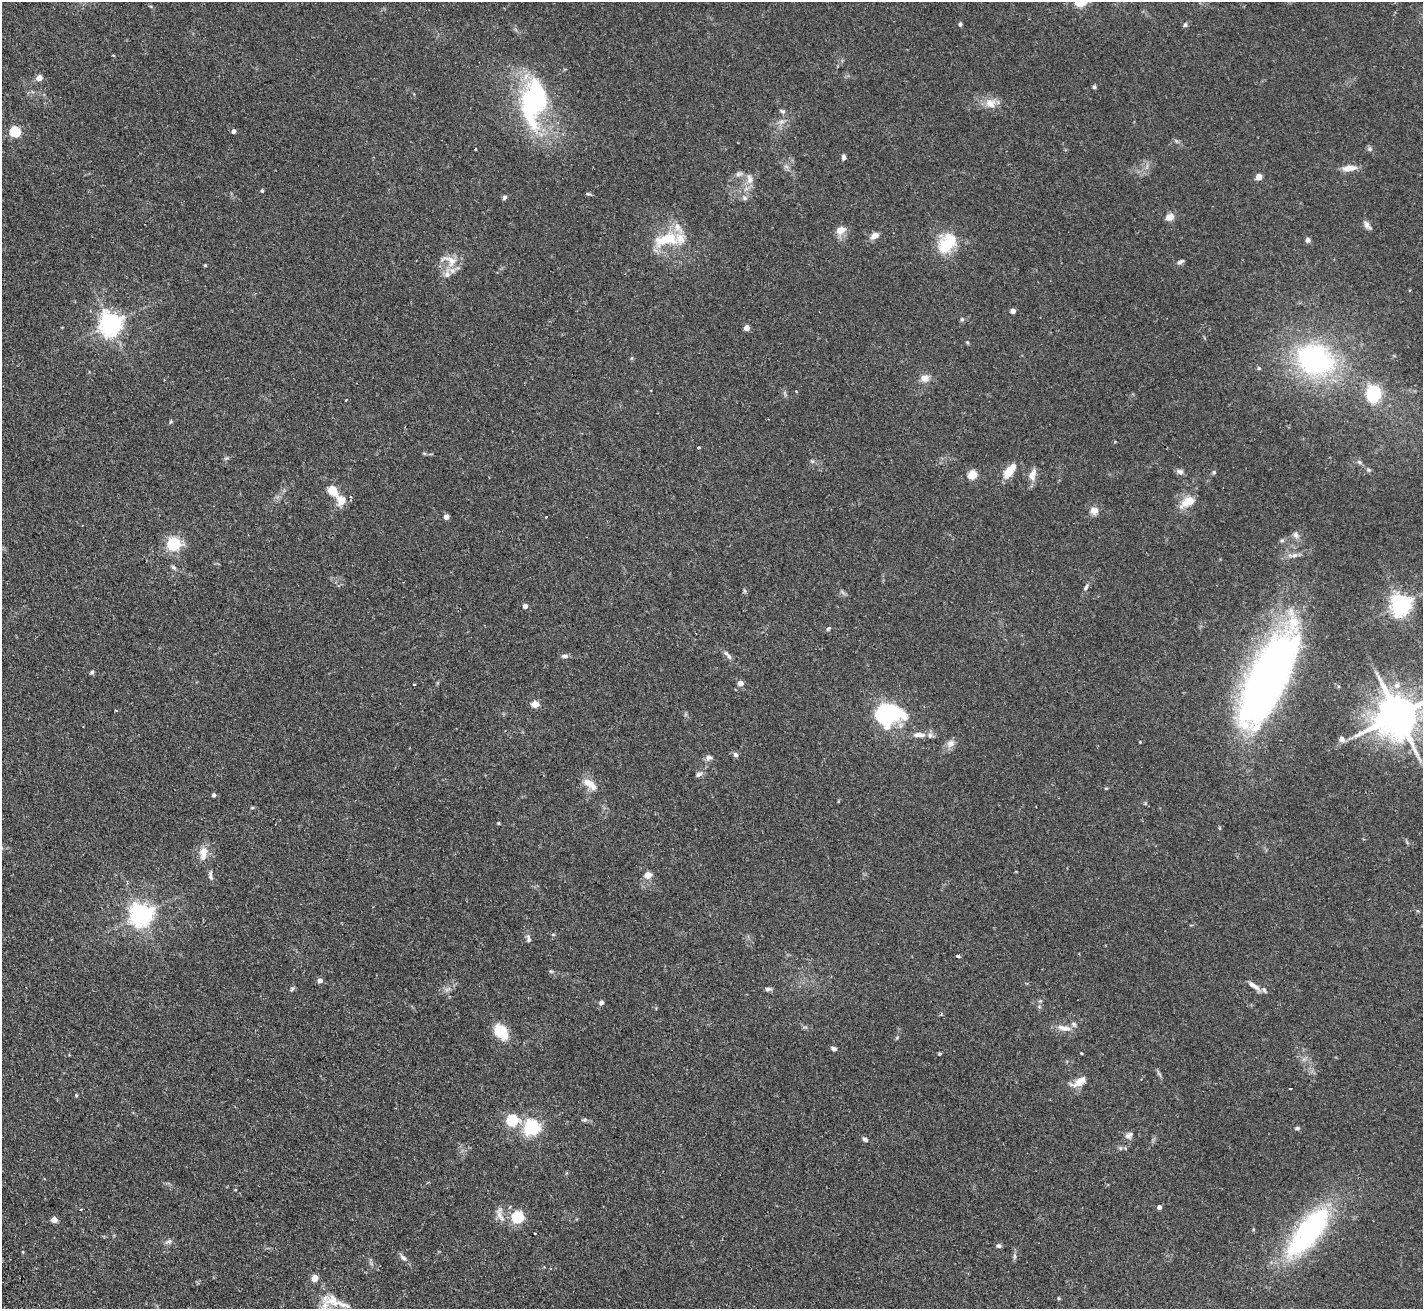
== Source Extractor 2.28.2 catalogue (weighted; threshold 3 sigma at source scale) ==
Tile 7 of 4 x 4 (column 3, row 2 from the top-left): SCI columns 2894-4314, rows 2931-4237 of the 5788 x 5729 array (HDU 1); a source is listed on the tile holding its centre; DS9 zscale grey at full resolution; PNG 1425 x 1311 px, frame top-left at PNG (2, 2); no overlay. Shown black and unused: <1% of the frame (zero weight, under 2 of 3 exposures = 3% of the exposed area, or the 3 px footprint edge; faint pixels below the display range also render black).
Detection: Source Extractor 2.28.2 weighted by HDU 2 'WHT'; one run over the whole footprint, this tile lists its part. Background 0.073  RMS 0.0054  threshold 0.0241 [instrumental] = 3 sigma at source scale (4.5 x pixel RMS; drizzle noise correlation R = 1.50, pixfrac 1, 0.05/0.05 arcsec/px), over >= 5 px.
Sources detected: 140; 1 too faint to see at this stretch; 2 cosmic-ray / hot-pixel residue — not listed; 7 inside a brighter listed object's ellipse — not listed separately; the other 130 listed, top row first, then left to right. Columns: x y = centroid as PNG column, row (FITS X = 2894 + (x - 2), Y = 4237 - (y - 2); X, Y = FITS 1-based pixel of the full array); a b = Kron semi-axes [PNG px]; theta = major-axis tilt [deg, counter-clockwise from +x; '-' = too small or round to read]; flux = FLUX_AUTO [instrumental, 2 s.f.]
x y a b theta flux
960 24 5 4 - 0.92
1185 25 6 4 73 1
113 55 3 3 - 0.47
39 78 5 5 - 5
1094 87 5 5 - 0.8
533 101 61 31 81 73
990 103 15 12 -11 5.9
783 111 7 5 -22 1.1
781 122 7 6 - 1.6
234 131 4 4 - 1.8
15 132 5 5 - 42
475 149 3 2 - 0.84
1370 149 6 5 - 1.1
844 157 7 5 -84 1.4
1349 168 17 7 8 4.9
738 174 8 6 2 1.5
1258 177 5 4 - 7.4
749 179 14 8 -82 3.5
262 191 4 4 - 0.88
588 194 8 4 -8 0.74
504 197 6 5 - 1.1
745 198 6 5 - 1.2
1170 217 10 7 24 3.5
1367 225 12 6 -51 2.1
841 230 11 8 25 5.2
875 236 10 7 34 3.5
666 239 35 15 13 19
1308 240 5 5 - 2
947 243 29 19 52 18
450 261 26 13 -25 7.6
1180 262 9 5 28 1.3
205 265 4 3 - 0.62
447 274 9 8 - 2.8
1013 311 4 4 - 3.3
962 319 6 5 - 0.87
111 324 7 7 - 420
747 328 4 4 - 4.1
967 342 5 4 - 0.56
1315 360 46 36 -20 87
1259 368 5 4 - 0.71
925 378 10 9 - 3.8
1373 394 12 10 81 30
346 400 2 2 - 0.36
698 448 3 3 - 1.8
424 453 6 4 -19 0.64
226 458 7 4 19 0.77
812 461 7 4 -44 0.82
1359 462 6 5 - 0.95
1009 471 15 7 53 10
1180 471 10 6 -10 1.9
1214 472 6 5 - 0.71
1032 474 15 8 69 4.4
972 475 5 5 - 21
333 490 13 10 -50 7.6
341 500 14 12 -80 6.1
1189 501 9 5 29 15
1094 510 11 8 2 3.5
446 517 4 4 - 3.4
546 517 3 2 - 0.77
1296 535 10 7 -81 2.1
174 544 6 5 - 94
1295 555 8 6 15 1.9
173 567 6 5 - 1
1086 587 9 5 68 1.3
1401 605 7 7 - 330
525 606 4 4 - 2.5
828 628 6 4 42 0.99
565 656 8 5 -2 1.6
729 656 10 5 -58 1.6
92 672 5 5 - 1
1268 678 95 32 64 320
740 683 5 4 - 4.5
414 684 3 2 - 0.39
1397 686 9 7 16 3.1
535 704 5 4 - 10
116 711 4 2 - 0.45
887 714 33 22 1 43
1398 715 13 11 29 2200
919 735 17 7 1 4.3
1342 739 6 5 - 2.8
1140 742 3 3 - 0.36
951 744 11 9 47 3.3
736 755 7 5 -45 1.4
709 757 10 7 0 1.8
699 774 8 6 25 1.7
589 784 19 8 -38 6.6
214 795 4 4 - 1.4
252 808 5 3 - 0.57
498 823 4 4 - 0.48
1219 828 5 3 - 0.51
203 853 19 9 83 5.8
210 875 13 5 -84 1.7
648 875 5 4 - 10
141 915 7 7 - 390
553 935 5 3 - 0.52
528 938 12 5 -80 1.6
958 956 4 3 - 1.2
551 971 6 4 16 0.64
320 981 5 5 - 2.5
1253 985 18 6 -33 3.7
292 989 7 4 46 0.81
768 989 8 5 1 1.4
601 1002 4 4 - 2
1064 1028 20 7 -11 4.6
501 1032 15 10 -49 16
834 1049 6 5 - 1.5
1081 1053 3 2 - 0.5
940 1054 3 3 - 0.8
1079 1082 21 9 28 5.6
1290 1088 3 2 - 0.56
76 1095 4 4 - 0.61
512 1120 6 6 - 49
584 1120 6 4 18 0.75
531 1127 6 6 - 160
1297 1128 6 5 - 1
1127 1136 11 7 -46 2.1
865 1139 8 6 -24 1.3
1159 1207 4 4 - 2.1
81 1209 3 2 - 0.51
500 1216 23 7 -64 3.9
518 1217 6 5 - 58
54 1220 6 5 - 2.6
1308 1232 67 24 52 90
168 1242 12 4 16 1.4
999 1246 7 5 -2 1.1
1014 1256 8 4 82 1.2
403 1258 12 6 -41 2
315 1278 7 6 - 3.3
1058 1298 5 3 - 0.51
333 1300 25 21 -79 13
Overlapping masked pixels (flux is a lower limit): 1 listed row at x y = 1268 678
Isophote crosses this tile's border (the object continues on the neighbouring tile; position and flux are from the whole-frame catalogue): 3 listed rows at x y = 1398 715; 1308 1232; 333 1300